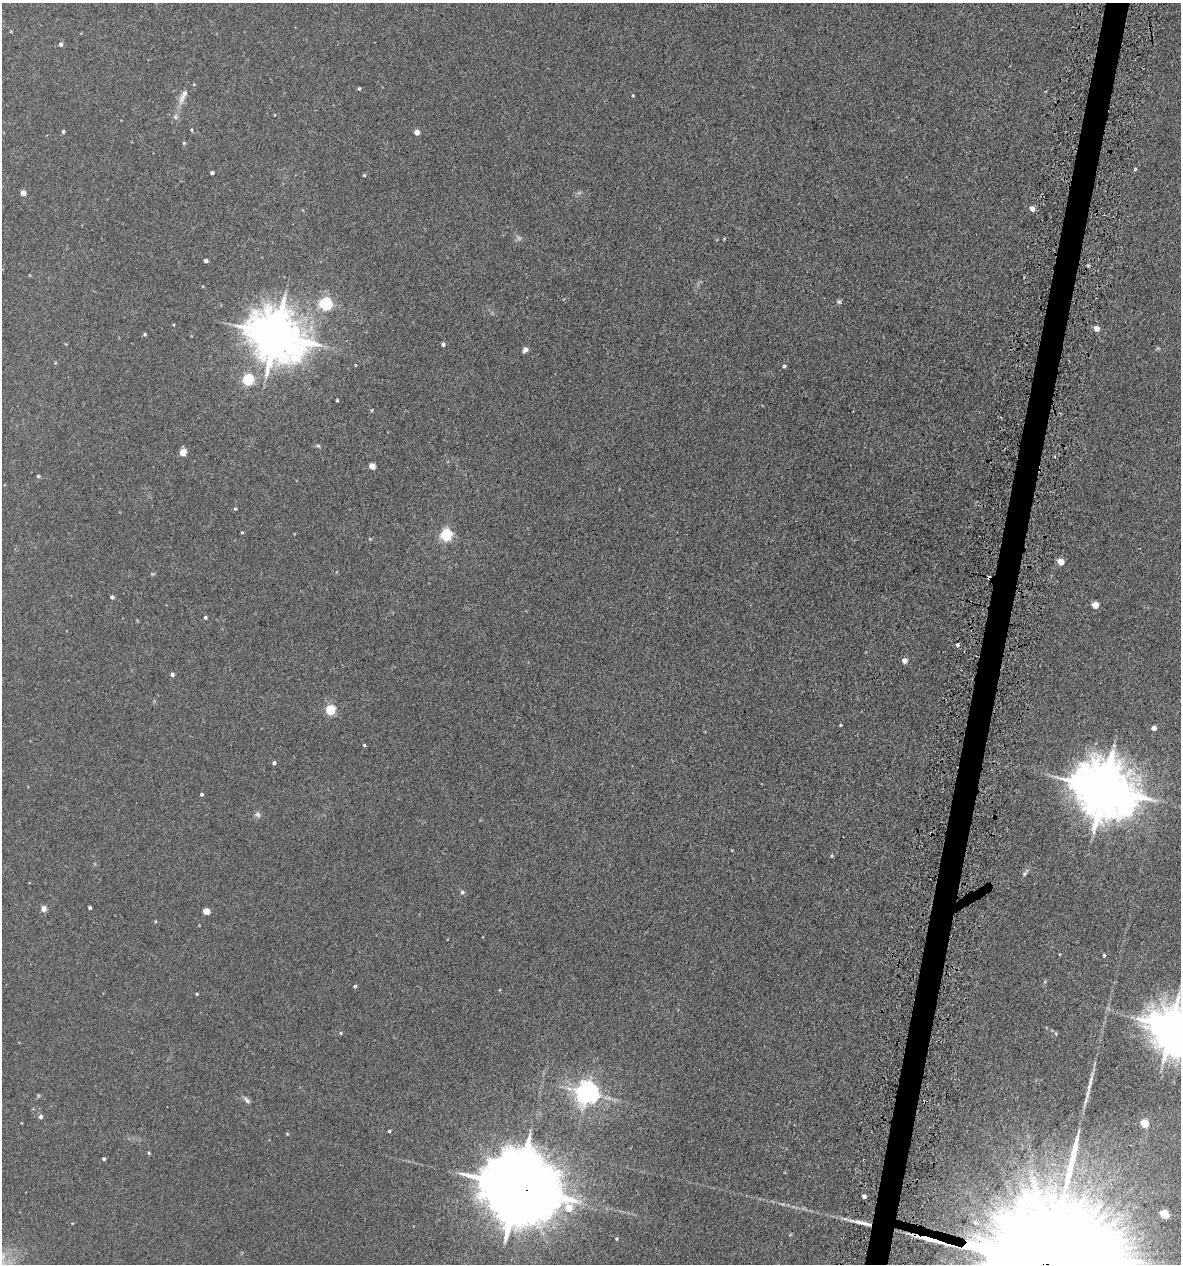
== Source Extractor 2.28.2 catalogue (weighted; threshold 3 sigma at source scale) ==
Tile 10 of 4 x 4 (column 2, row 3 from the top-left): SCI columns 1515-2693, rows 1312-2573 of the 5222 x 5150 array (HDU 1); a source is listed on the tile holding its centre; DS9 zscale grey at full resolution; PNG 1183 x 1266 px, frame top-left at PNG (2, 3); no overlay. Shown black and unused: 2% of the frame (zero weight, under 3 of 5 exposures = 5% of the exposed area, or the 3 px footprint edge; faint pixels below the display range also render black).
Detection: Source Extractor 2.28.2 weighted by HDU 2 'WHT'; one run over the whole footprint, this tile lists its part. Background 0.0181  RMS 0.0034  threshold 0.0152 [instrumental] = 3 sigma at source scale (4.5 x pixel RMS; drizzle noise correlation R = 1.50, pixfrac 1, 0.05/0.05 arcsec/px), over >= 5 px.
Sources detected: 77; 1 too faint to see at this stretch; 1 cosmic-ray / hot-pixel residue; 1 long thin detection or spike segment (spike, bleed or trail) — not listed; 2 inside a brighter listed object's ellipse — not listed separately; the other 72 listed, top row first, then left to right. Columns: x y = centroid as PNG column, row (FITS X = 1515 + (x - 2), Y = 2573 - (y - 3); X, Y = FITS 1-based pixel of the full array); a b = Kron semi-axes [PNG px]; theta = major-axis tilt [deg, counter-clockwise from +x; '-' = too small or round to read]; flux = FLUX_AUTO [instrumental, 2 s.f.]
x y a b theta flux
61 44 5 4 - 1
359 88 4 4 - 0.43
633 95 4 3 - 0.33
183 96 26 7 66 3
191 130 5 3 - 0.32
63 132 5 4 - 0.54
417 132 4 4 - 3
184 143 5 4 - 0.38
1135 169 4 3 - 0.4
212 173 4 3 - 0.77
364 175 4 4 - 0.35
23 193 4 4 - 2.5
1032 209 5 5 - 2.2
206 261 4 4 - 1
1088 266 4 3 - 0.48
839 302 6 5 - 0.6
325 304 6 6 - 55
1096 329 5 5 - 2.9
145 334 4 4 - 0.42
275 335 17 14 -31 1500
443 344 4 4 - 0.86
525 350 7 6 - 1
355 365 4 3 - 0.25
784 366 5 4 - 0.47
248 380 5 5 - 34
337 400 3 3 - 0.37
372 410 5 3 - 0.29
318 446 6 4 -19 0.49
183 452 6 6 - 3.3
372 466 5 4 - 4
38 476 5 4 - 0.37
235 509 4 4 - 0.43
242 533 4 3 - 0.31
446 535 6 5 - 43
1061 561 5 4 - 5.7
112 597 4 4 - 0.7
1095 605 5 4 - 5.8
205 617 4 4 - 0.61
957 645 4 3 - 1.4
904 661 5 5 - 2.1
172 674 5 4 - 0.72
330 710 5 5 - 21
840 725 3 3 - 0.3
1154 728 4 4 - 2.3
364 745 4 4 - 0.39
274 763 4 4 - 0.7
1104 789 18 16 -31 2000
202 794 3 3 - 0.48
258 815 9 6 -45 0.96
832 856 5 3 - 0.35
462 892 5 5 - 0.67
90 908 3 3 - 0.61
44 909 7 7 - 1.5
206 911 5 4 - 5.8
1104 956 4 3 - 0.42
355 986 4 4 - 0.53
197 994 3 3 - 0.3
1171 1027 13 11 -10 1000
341 1033 5 4 - 0.37
1091 1080 25 5 75 2.8
587 1093 7 7 - 280
247 1100 11 5 -41 1
40 1117 5 5 - 0.74
1144 1123 5 5 - 10
389 1131 3 3 - 0.36
149 1153 4 4 - 0.39
104 1159 3 3 - 0.56
517 1187 26 19 -20 4700
864 1197 4 4 - 1.6
1164 1214 7 5 -33 13
616 1239 4 4 - 0.36
935 1240 26 5 -22 9.2
Overlapping masked pixels (flux is a lower limit): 2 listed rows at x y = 517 1187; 935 1240
Isophote crosses this tile's border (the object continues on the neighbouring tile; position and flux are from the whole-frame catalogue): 1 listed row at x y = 1171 1027